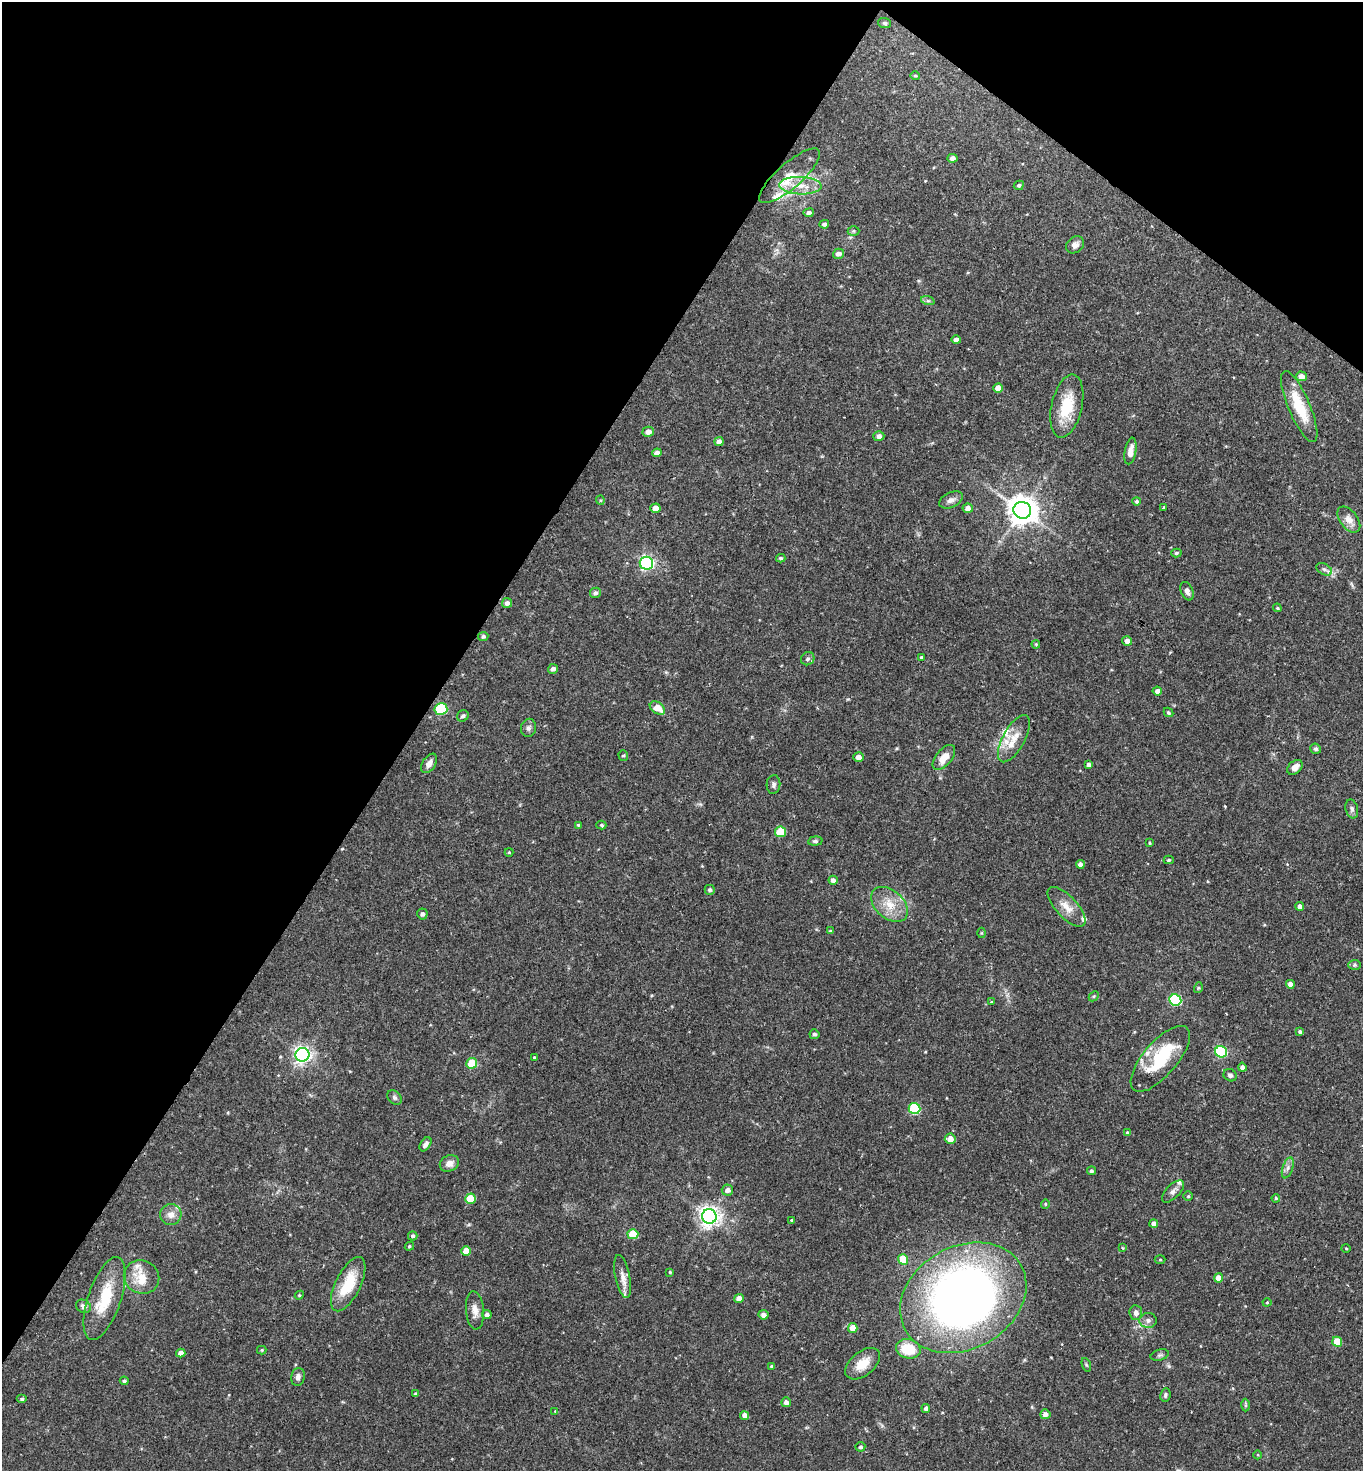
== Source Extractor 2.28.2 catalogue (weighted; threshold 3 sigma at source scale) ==
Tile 2 of 4 x 4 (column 2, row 1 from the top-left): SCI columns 1514-2874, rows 4411-5879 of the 5888 x 5882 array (HDU 1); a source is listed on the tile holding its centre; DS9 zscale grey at full resolution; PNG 1365 x 1473 px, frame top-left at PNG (2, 2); each listed source drawn as its Kron ellipse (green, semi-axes under 4 px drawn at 4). Shown black and unused: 35% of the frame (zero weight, under 2 of 3 exposures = <1% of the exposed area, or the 3 px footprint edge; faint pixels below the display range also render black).
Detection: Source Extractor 2.28.2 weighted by HDU 2 'WHT'; one run over the whole footprint, this tile lists its part. Background 0.0752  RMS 0.005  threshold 0.0223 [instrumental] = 3 sigma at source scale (4.5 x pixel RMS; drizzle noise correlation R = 1.50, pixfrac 1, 0.05/0.05 arcsec/px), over >= 5 px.
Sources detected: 166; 1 inside a brighter object's white glare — neither listed nor drawn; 10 inside a brighter listed object's ellipse — not listed separately; the other 155 listed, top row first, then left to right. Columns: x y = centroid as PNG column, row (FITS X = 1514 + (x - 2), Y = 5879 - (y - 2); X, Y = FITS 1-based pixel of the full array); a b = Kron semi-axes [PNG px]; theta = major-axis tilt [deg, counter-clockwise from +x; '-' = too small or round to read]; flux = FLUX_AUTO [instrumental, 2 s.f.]
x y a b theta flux
884 23 6 5 - 1.1
915 76 5 4 - 0.62
952 158 5 4 - 1.9
790 176 39 12 41 11
1019 185 5 4 - 0.95
800 186 21 9 -2 7.7
809 213 5 4 - 1.5
824 224 5 4 - 1.4
853 231 6 5 - 0.82
1075 245 10 7 39 2.4
838 254 6 5 - 2.5
928 301 7 4 -18 0.91
956 340 5 4 - 2.5
1301 376 5 4 - 3.4
998 388 5 4 - 4.3
1067 406 32 15 77 16
1299 407 38 11 -67 17
648 432 6 5 - 2.8
879 436 5 5 - 2
719 442 4 4 - 2.5
1130 451 13 5 80 3.8
657 453 5 4 - 2.7
600 500 4 4 - 0.53
951 500 12 7 25 2.4
1137 501 4 4 - 0.9
1164 507 4 3 - 0.43
655 508 5 4 - 4.1
968 508 5 4 - 2.3
1022 510 9 8 - 710
1349 520 15 9 -53 4.3
1176 553 5 4 - 0.78
781 558 4 3 - 0.8
646 563 7 6 - 100
1324 569 8 5 -29 1.5
1187 591 10 6 -66 2
595 593 5 5 - 1.4
507 603 5 5 - 1.7
1277 608 4 3 - 0.57
483 636 5 4 - 1.1
1127 641 5 4 - 2.6
1036 644 4 4 - 0.48
921 657 4 3 - 0.75
808 659 7 6 - 1.4
553 669 5 4 - 1.8
1157 691 5 4 - 2.1
657 708 8 5 -34 6.9
441 709 6 6 - 41
1168 712 5 4 - 0.91
463 716 6 5 - 1.3
529 728 9 7 75 1.7
1014 739 26 11 61 8.1
1315 749 5 5 - 1.1
623 756 5 5 - 0.71
858 757 5 4 - 2.5
944 757 15 8 51 6.3
429 763 11 6 56 2.6
1089 765 4 4 - 1.4
1295 767 9 6 42 3.2
773 785 9 7 86 1.5
1352 809 9 6 -75 1.4
578 825 4 4 - 0.51
601 825 5 4 - 0.75
780 832 5 5 - 17
815 841 7 4 6 0.98
1149 843 3 3 - 0.55
509 852 4 4 - 0.47
1169 860 5 4 - 0.68
1080 864 4 4 - 1.7
833 880 4 4 - 1.9
710 890 5 5 - 1
889 904 21 14 -41 9.5
1300 906 4 4 - 1.8
1066 907 25 10 -47 6.2
422 914 5 5 - 1.4
830 931 4 4 - 0.57
981 933 5 3 - 0.42
1354 965 6 5 - 0.79
1290 984 4 4 - 2.8
1198 988 5 3 - 0.56
1094 996 6 4 45 0.63
1175 1000 6 5 - 46
991 1002 4 3 - 0.41
1300 1032 4 4 - 1.1
814 1034 5 5 - 1.1
1221 1052 6 5 - 48
302 1055 7 6 - 210
535 1058 3 3 - 0.95
1160 1059 41 17 49 28
472 1063 5 5 - 13
1242 1067 4 4 - 1.8
1230 1075 7 6 - 1.3
394 1097 8 6 -45 1.3
914 1109 6 5 - 38
1127 1133 4 4 - 0.92
950 1139 5 5 - 3.9
425 1144 8 5 54 1.7
449 1163 10 8 23 3.4
1288 1168 11 5 72 1.8
1091 1171 4 4 - 0.89
727 1190 6 5 - 2.4
1173 1191 14 7 45 2.4
1188 1196 5 5 - 0.7
1276 1198 4 3 - 0.56
470 1199 5 5 - 11
1045 1204 4 4 - 0.56
171 1215 10 10 - 3.6
709 1216 7 7 - 300
792 1220 3 3 - 1.4
1154 1224 4 4 - 2.7
633 1234 5 5 - 13
413 1236 5 4 - 1.1
409 1246 5 4 - 0.67
1123 1248 4 3 - 0.43
1346 1248 5 3 - 0.41
466 1251 5 5 - 6.3
903 1259 5 5 - 8.6
1160 1260 5 3 - 0.49
670 1272 3 3 - 0.52
142 1277 18 16 -26 8.5
623 1277 22 7 -79 4.3
1218 1278 5 4 - 4.1
348 1284 29 12 64 17
299 1295 4 4 - 0.58
105 1298 43 16 71 20
739 1298 5 4 - 3.4
963 1298 66 51 29 350
1267 1302 4 4 - 0.52
83 1306 8 6 -28 1.8
475 1310 19 9 -85 4.2
1136 1313 7 6 - 2.4
487 1314 5 4 - 1.6
763 1315 5 4 - 2.6
1148 1320 8 7 - 2.1
853 1328 5 4 - 5.4
1337 1342 5 4 - 9.9
908 1349 12 9 -14 15
262 1350 4 4 - 0.6
181 1353 5 4 - 2.8
1160 1355 9 5 16 1.2
863 1364 20 12 39 7.8
1086 1365 7 4 -69 0.75
772 1366 4 4 - 0.98
298 1377 9 6 78 2
124 1381 4 3 - 0.93
416 1394 3 3 - 0.67
1165 1395 7 5 80 0.97
22 1399 5 4 - 0.86
786 1402 5 5 - 1.9
1245 1405 6 4 89 0.75
926 1408 4 4 - 1.4
555 1411 4 4 - 0.42
1045 1414 5 5 - 2.1
745 1416 4 4 - 3.3
860 1447 5 4 - 0.98
1258 1455 4 3 - 0.43